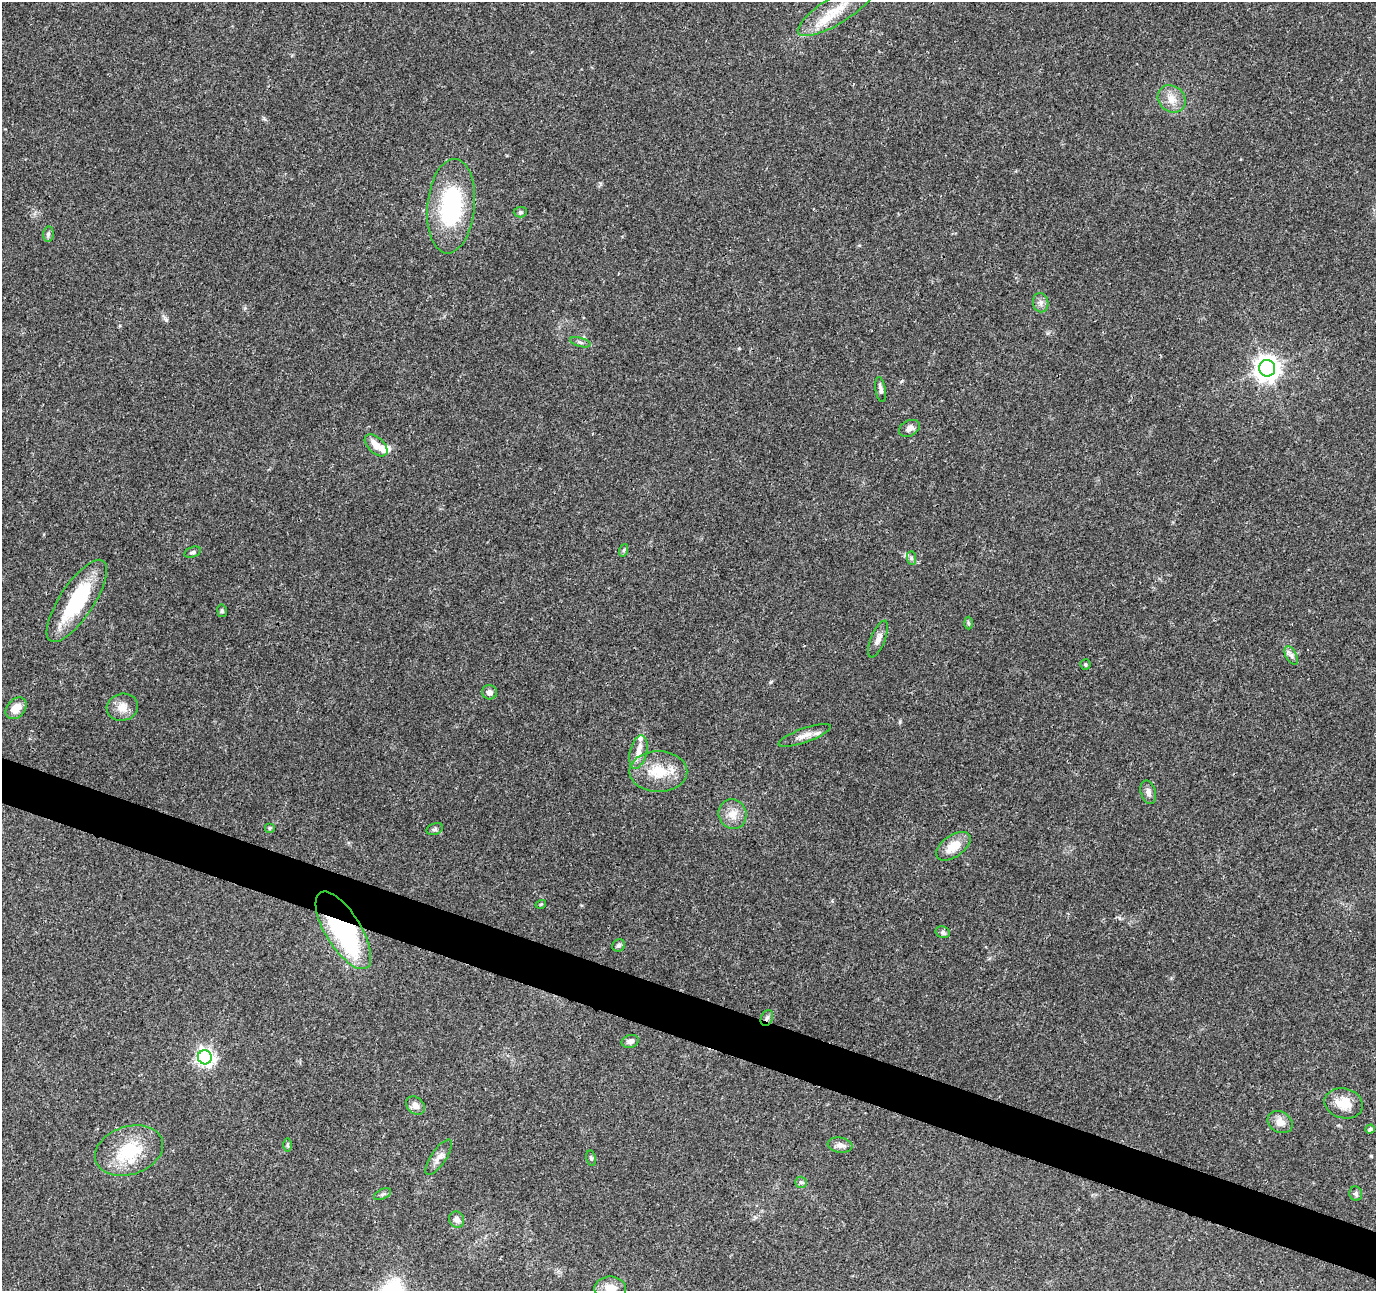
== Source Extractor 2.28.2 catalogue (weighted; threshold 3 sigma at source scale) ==
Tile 6 of 4 x 4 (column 2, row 2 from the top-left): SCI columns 1380-2753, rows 2793-4081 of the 5511 x 5649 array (HDU 1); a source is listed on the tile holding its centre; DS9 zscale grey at full resolution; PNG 1378 x 1293 px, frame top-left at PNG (2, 2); each listed source drawn as its Kron ellipse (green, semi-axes under 4 px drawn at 4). Shown black and unused: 4% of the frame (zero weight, under 3 of 4 exposures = <1% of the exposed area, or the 3 px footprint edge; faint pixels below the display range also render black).
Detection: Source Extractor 2.28.2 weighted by HDU 2 'WHT'; one run over the whole footprint, this tile lists its part. Background 0.0373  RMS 0.0036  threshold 0.0161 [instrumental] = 3 sigma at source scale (4.5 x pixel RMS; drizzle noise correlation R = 1.50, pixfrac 1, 0.0396/0.0396 arcsec/px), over >= 5 px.
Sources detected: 55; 3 inside a brighter listed object's ellipse — not listed separately; the other 52 listed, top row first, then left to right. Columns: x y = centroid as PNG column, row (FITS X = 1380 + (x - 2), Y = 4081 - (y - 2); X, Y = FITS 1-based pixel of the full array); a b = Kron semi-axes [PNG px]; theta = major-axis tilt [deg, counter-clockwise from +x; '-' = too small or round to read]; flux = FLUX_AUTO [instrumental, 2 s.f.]
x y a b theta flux
837 10 45 13 32 11
1172 99 15 13 -42 4.3
451 206 47 24 84 39
520 212 6 5 - 0.64
48 234 7 5 82 0.82
1041 303 9 8 - 1.6
580 342 10 4 -15 0.86
1267 368 8 8 - 330
880 390 12 5 -82 1.3
909 428 11 7 27 2
376 445 14 7 -44 4.2
624 550 6 4 71 0.52
192 552 8 5 17 0.74
911 558 7 4 -89 0.79
77 601 48 17 57 27
222 611 6 5 - 0.65
968 623 6 4 -88 0.53
878 639 19 7 68 2.3
1291 655 10 5 -63 1.2
1085 664 5 5 - 0.58
489 692 7 7 - 1.5
122 707 16 13 14 3.8
16 708 12 8 49 4.5
805 735 27 7 20 3.2
638 752 17 8 75 3.3
658 772 29 20 0 11
1148 792 12 7 -75 1.7
732 814 15 14 - 4
269 828 5 5 - 0.49
435 829 9 5 19 0.74
953 846 19 11 35 6.4
541 904 5 3 - 0.31
343 930 44 18 -58 60
943 932 7 5 -20 0.74
619 945 6 6 - 0.7
767 1018 8 6 66 0.98
630 1041 9 6 15 1.5
205 1057 7 7 - 140
1344 1103 19 15 -14 6.6
415 1106 10 8 -43 2.1
1280 1122 13 10 -30 3.2
1370 1129 5 4 - 0.89
287 1145 6 4 -89 0.52
840 1145 12 7 -8 2
129 1150 35 24 18 18
439 1157 21 7 56 2.6
591 1158 8 5 -79 0.63
801 1182 6 5 - 0.69
383 1194 9 5 26 0.9
1356 1194 7 6 - 0.81
457 1220 8 7 - 1.7
610 1289 16 12 0 5.5
Overlapping masked pixels (flux is a lower limit): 2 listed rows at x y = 343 930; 767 1018
Isophote crosses this tile's border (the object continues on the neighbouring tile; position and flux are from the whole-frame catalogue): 1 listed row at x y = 610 1289
Unlisted compact peaks at least as high as the median listed source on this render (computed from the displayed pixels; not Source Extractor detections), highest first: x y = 771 682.